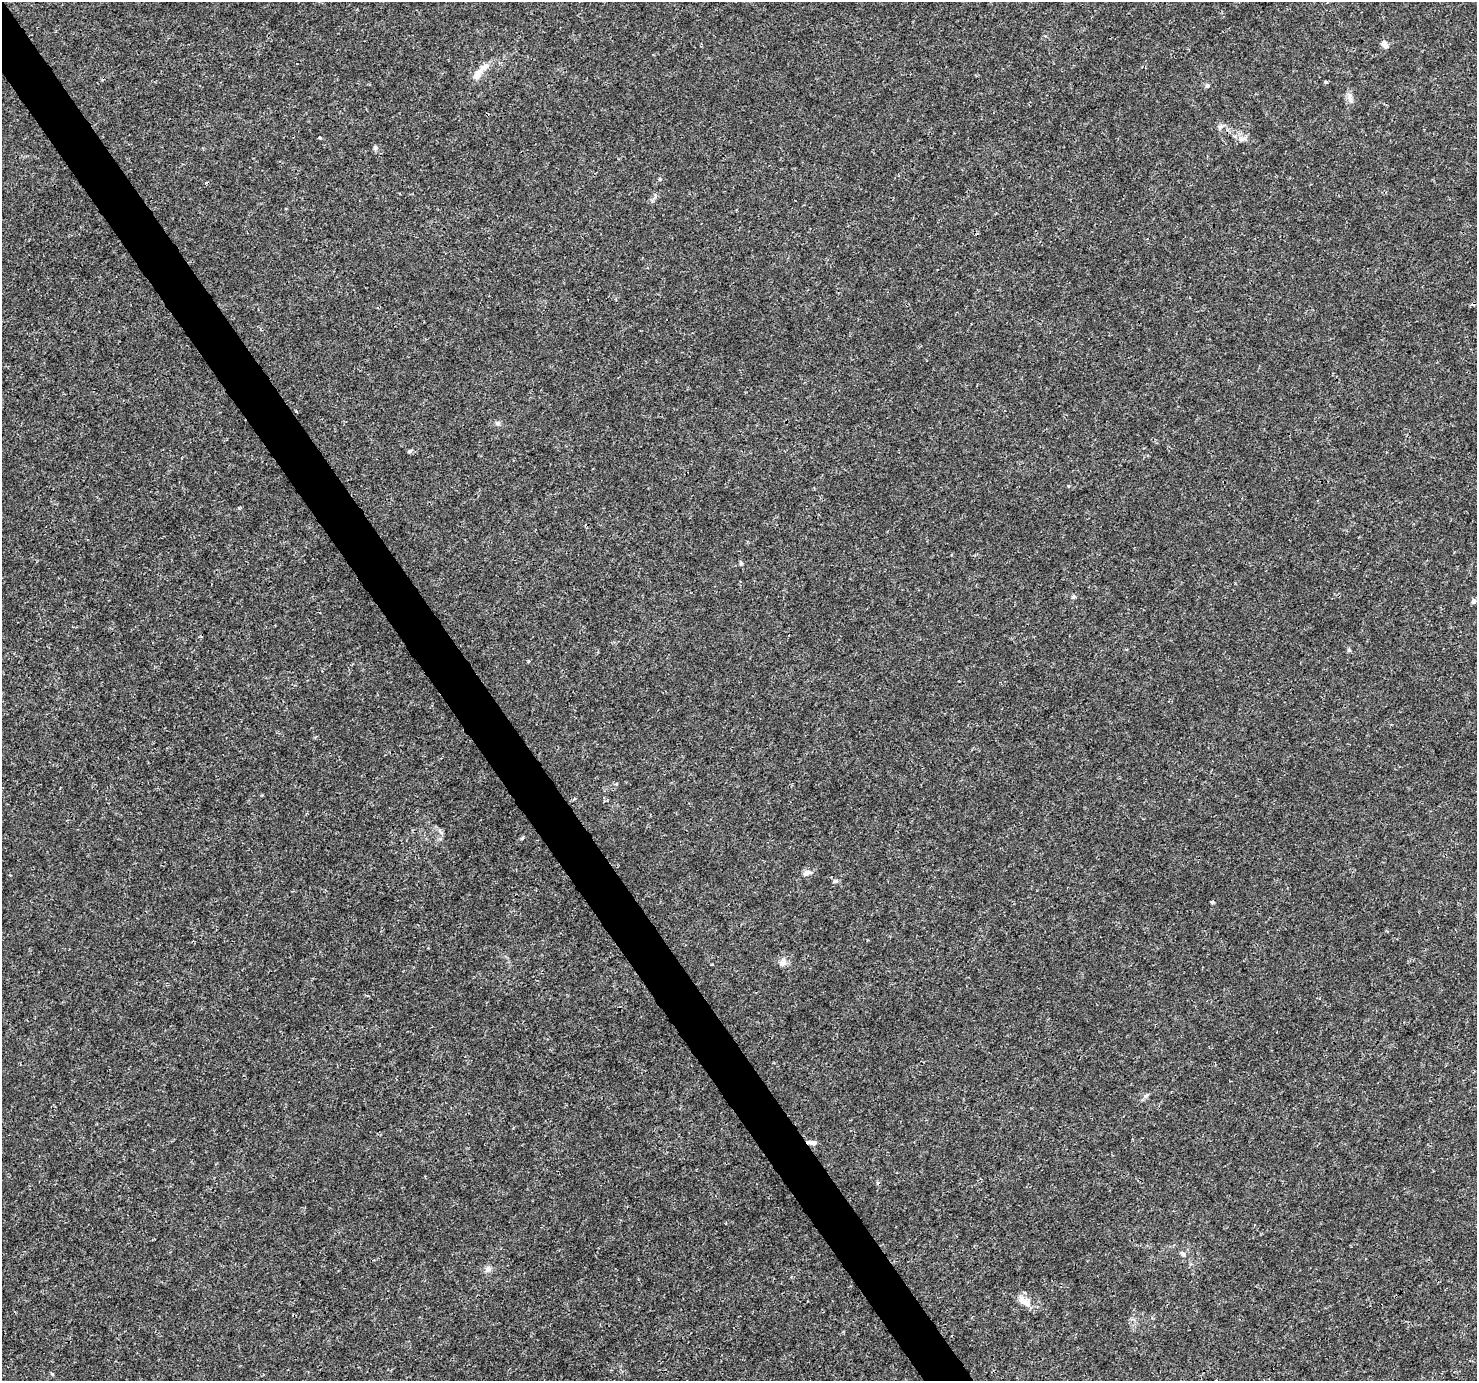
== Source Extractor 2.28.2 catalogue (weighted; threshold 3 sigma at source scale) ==
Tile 11 of 4 x 4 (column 3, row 3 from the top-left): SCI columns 2955-4429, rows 1562-2940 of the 5904 x 5819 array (HDU 1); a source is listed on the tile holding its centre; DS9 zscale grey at full resolution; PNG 1479 x 1383 px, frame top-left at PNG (2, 2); no overlay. Shown black and unused: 3% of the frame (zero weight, under 3 of 4 exposures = <1% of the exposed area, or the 3 px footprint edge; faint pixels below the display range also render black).
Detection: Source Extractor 2.28.2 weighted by HDU 2 'WHT'; one run over the whole footprint, this tile lists its part. Background 0.00288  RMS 0.0011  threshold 0.00492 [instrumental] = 3 sigma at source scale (4.5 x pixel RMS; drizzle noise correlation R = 1.50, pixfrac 1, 0.0396/0.0396 arcsec/px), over >= 5 px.
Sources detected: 31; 2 cosmic-ray / hot-pixel residue — not listed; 2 inside a brighter listed object's ellipse — not listed separately; the other 27 listed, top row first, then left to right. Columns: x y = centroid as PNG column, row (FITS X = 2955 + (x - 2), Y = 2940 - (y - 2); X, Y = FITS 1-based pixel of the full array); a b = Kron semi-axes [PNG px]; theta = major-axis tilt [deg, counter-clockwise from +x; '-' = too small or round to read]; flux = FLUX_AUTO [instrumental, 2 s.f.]
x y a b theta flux
1385 45 11 6 -57 0.56
484 67 16 7 35 0.93
1326 82 4 3 - 0.17
1207 86 6 5 - 0.2
1350 98 16 7 -85 0.59
320 138 3 3 - 0.14
1242 139 14 6 9 0.5
375 148 7 5 86 0.27
660 179 5 4 - 0.13
498 423 7 7 - 0.29
409 452 6 5 - 0.17
741 563 7 4 -68 0.18
1074 597 6 5 - 0.2
1473 601 6 5 - 0.3
1349 650 6 4 -19 0.14
440 832 9 3 -45 0.22
522 838 6 3 19 0.13
807 873 12 6 17 0.48
835 881 7 5 12 0.21
1211 902 4 3 - 0.17
782 963 10 9 - 0.54
1146 1095 7 4 44 0.22
811 1143 12 5 -12 0.52
1183 1254 6 5 - 0.22
488 1269 10 8 57 0.49
1024 1301 17 8 -34 1.3
52 1374 6 4 -45 0.11
Overlapping masked pixels (flux is a lower limit): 1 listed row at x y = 811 1143